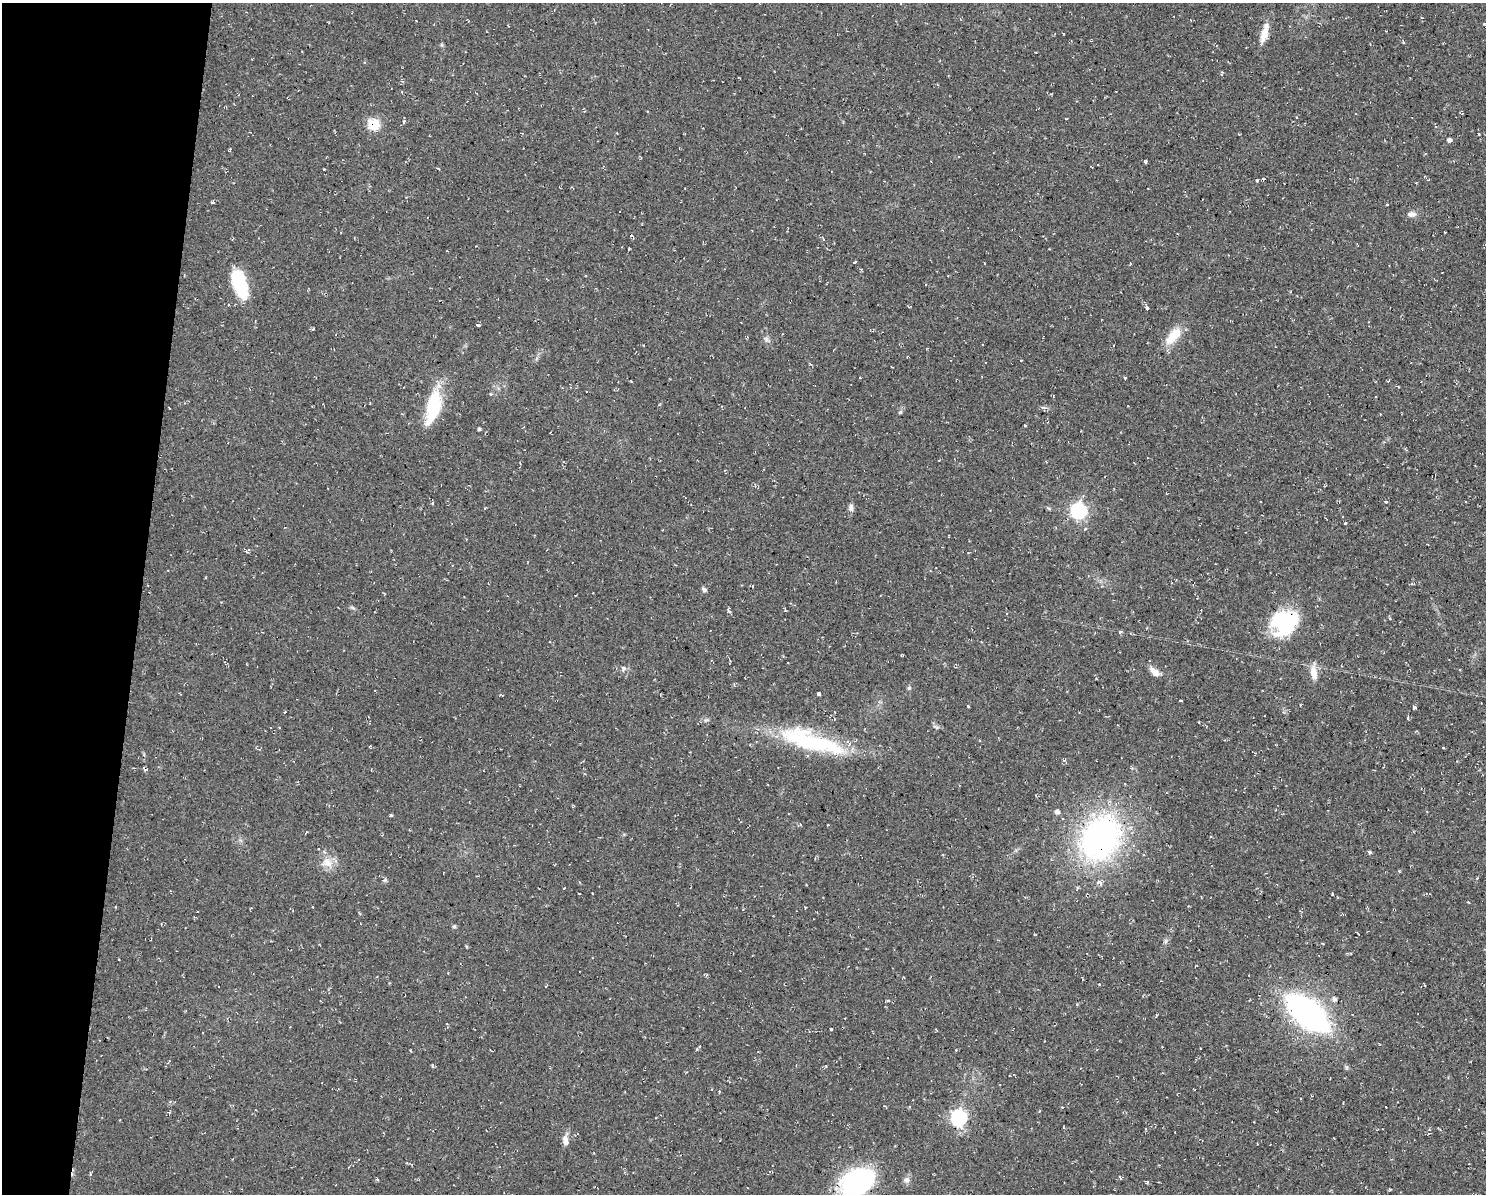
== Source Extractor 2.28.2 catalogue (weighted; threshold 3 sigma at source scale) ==
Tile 7 of 3 x 4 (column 1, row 3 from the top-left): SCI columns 113-1596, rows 1193-2384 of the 4791 x 4769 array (HDU 1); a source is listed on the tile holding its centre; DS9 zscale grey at full resolution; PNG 1488 x 1196 px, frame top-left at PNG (2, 3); no overlay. Shown black and unused: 9% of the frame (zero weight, under 2 of 3 exposures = <1% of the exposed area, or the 3 px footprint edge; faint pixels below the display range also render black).
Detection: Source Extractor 2.28.2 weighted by HDU 2 'WHT'; one run over the whole footprint, this tile lists its part. Background 0.0769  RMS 0.0099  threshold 0.0448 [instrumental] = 3 sigma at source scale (4.5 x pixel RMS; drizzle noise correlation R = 1.50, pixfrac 1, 0.05/0.05 arcsec/px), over >= 5 px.
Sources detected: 72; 6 cosmic-ray / hot-pixel residue — not listed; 3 inside a brighter listed object's ellipse — not listed separately; the other 63 listed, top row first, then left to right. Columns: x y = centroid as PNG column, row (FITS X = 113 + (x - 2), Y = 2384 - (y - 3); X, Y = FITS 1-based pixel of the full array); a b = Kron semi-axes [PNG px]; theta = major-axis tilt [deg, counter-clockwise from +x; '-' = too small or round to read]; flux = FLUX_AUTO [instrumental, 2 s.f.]
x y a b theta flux
1264 34 19 8 72 13
1403 42 4 3 - 0.94
404 122 6 4 73 1.5
374 124 15 14 - 15
1479 134 4 2 - 0.77
1449 140 4 4 - 3.3
1146 161 3 3 - 14
1263 179 3 3 - 3.3
1257 181 3 3 - 2.7
212 202 4 3 - 1.2
1412 214 12 7 -2 4.5
855 262 4 3 - 0.96
1130 264 5 3 - 0.86
240 284 24 11 -69 74
1147 307 4 3 - 3.7
478 325 4 3 - 10
1173 336 26 11 49 19
766 339 8 4 -46 2.3
810 364 4 2 - 0.88
1125 378 3 3 - 4.8
1398 386 4 3 - 0.75
433 407 38 14 76 50
479 429 4 3 - 1.9
1386 502 4 3 - 1.1
433 503 4 3 - 0.9
851 507 9 6 83 3.3
1078 511 7 7 - 240
1346 524 3 3 - 6.7
704 589 7 5 -46 2.3
729 611 6 4 -43 1.5
1284 622 29 25 30 82
623 668 7 6 - 2.3
1154 672 15 7 -49 7
1314 672 19 8 -80 9.8
909 688 5 4 - 1.5
819 694 4 3 - 2
1180 701 3 3 - 4.5
1300 705 4 2 - 0.71
1414 708 4 4 - 2.4
1408 718 4 3 - 1.2
834 719 4 2 - 0.69
807 742 83 23 -18 100
370 746 3 3 - 0.68
1443 748 3 3 - 2.1
1057 811 5 5 - 4.1
391 815 3 3 - 1.4
1100 838 53 41 56 250
1369 852 4 4 - 1.7
327 863 16 11 -24 11
384 880 6 4 31 1.5
579 893 3 2 - 0.8
1332 894 3 2 - 1
313 907 3 2 - 0.6
454 926 5 5 - 1.3
1099 984 3 3 - 1.4
1334 999 5 5 - 2.9
1308 1013 40 18 -40 280
831 1029 3 3 - 4
959 1118 7 7 - 270
565 1139 8 7 - 4.1
377 1179 4 3 - 1.2
906 1180 8 8 - 3.8
856 1182 34 24 33 130
Isophote crosses this tile's border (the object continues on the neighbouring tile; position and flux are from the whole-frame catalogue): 1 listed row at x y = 856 1182
Unlisted compact peaks at least as high as the median listed source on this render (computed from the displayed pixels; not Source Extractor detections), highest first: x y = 900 412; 1166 941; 1120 632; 968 706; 1346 1067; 324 169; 1025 425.